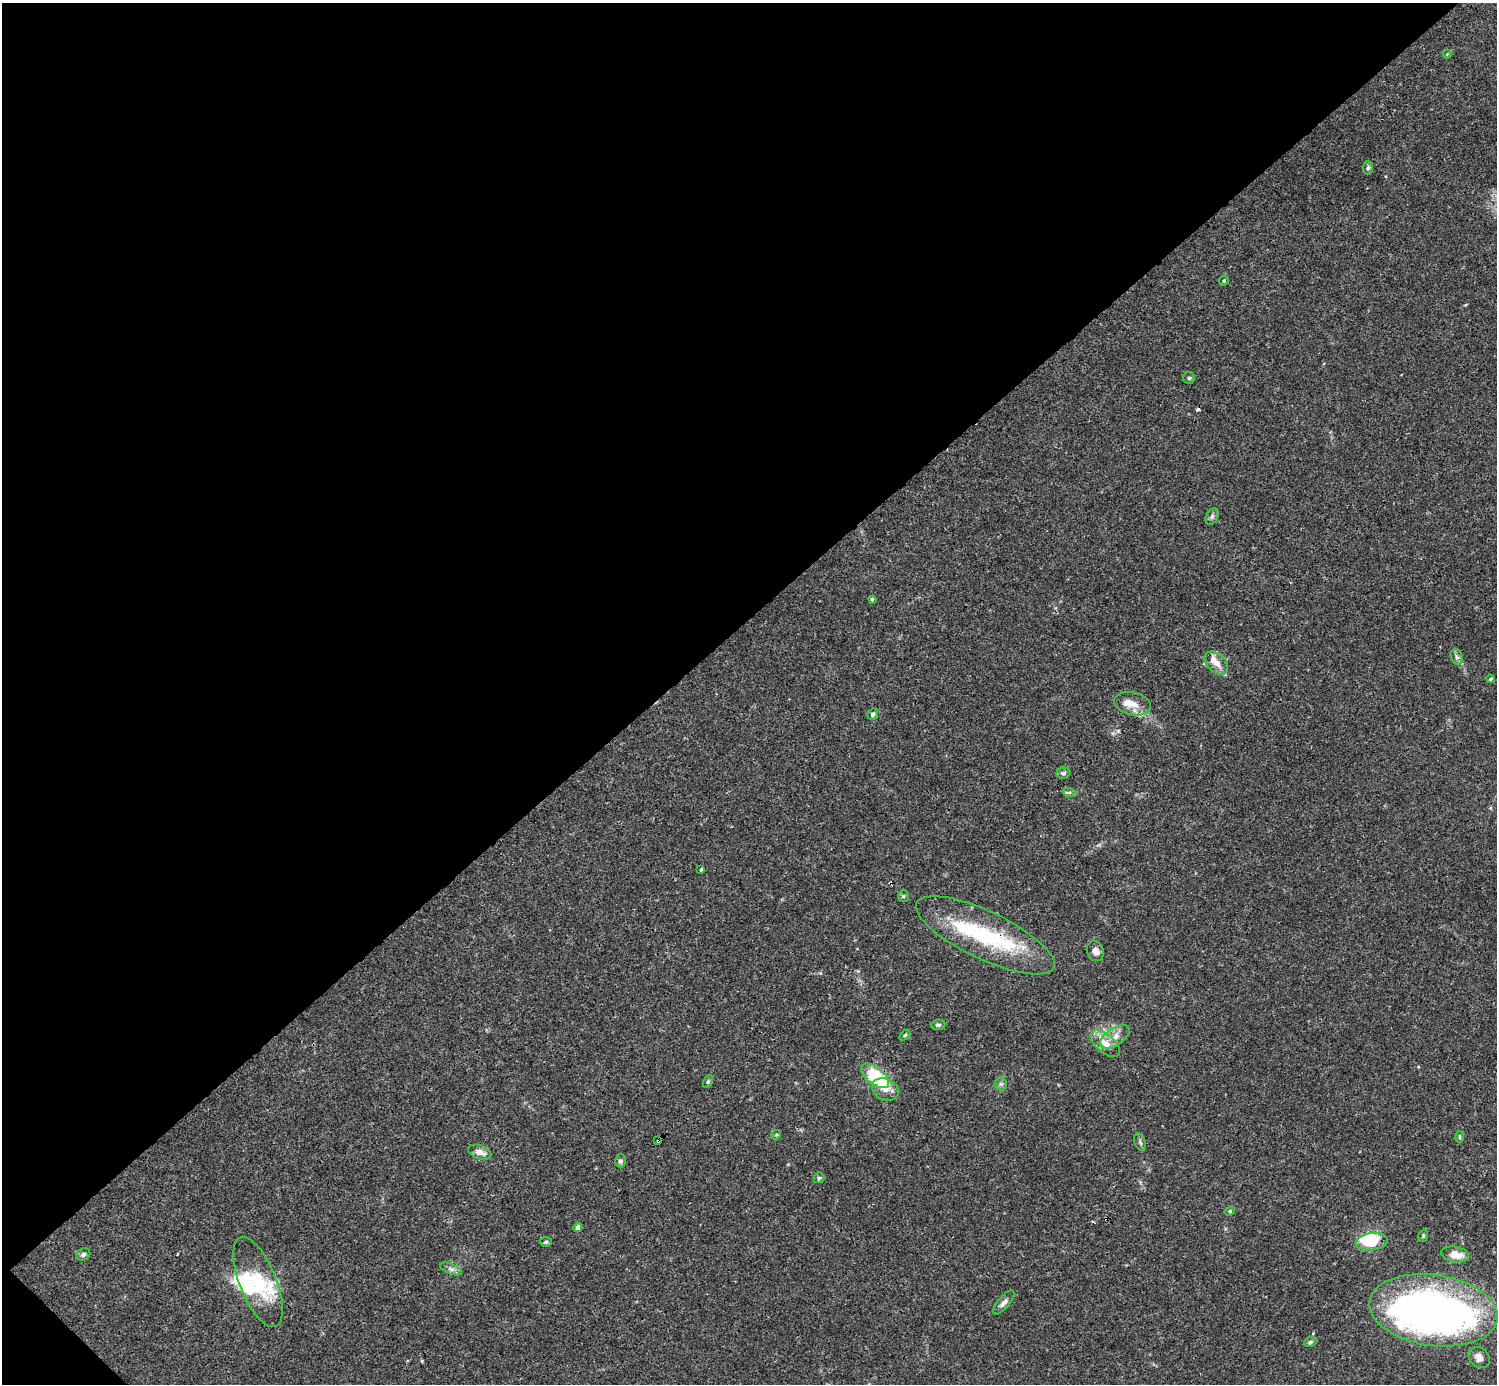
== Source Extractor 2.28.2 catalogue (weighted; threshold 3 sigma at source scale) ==
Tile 5 of 4 x 4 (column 1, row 2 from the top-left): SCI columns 1-1495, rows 2920-4301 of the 5982 x 5981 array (HDU 1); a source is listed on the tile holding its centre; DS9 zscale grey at full resolution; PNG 1499 x 1386 px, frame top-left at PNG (2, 3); each listed source drawn as its Kron ellipse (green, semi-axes under 4 px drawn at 4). Shown black and unused: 45% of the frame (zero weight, under 3 of 4 exposures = <1% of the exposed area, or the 3 px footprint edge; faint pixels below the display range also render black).
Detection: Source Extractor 2.28.2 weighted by HDU 2 'WHT'; one run over the whole footprint, this tile lists its part. Background 0.0165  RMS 0.0022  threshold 0.00975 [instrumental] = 3 sigma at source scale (4.5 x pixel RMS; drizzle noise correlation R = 1.50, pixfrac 1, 0.05/0.05 arcsec/px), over >= 5 px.
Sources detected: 58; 2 inside a brighter object's white glare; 4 cosmic-ray / hot-pixel residue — neither listed nor drawn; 7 inside a brighter listed object's ellipse — not listed separately; the other 45 listed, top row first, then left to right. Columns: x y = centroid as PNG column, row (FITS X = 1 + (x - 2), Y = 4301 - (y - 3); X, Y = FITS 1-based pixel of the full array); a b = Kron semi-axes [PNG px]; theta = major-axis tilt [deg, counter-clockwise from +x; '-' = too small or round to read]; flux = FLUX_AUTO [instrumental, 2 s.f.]
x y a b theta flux
1447 54 4 4 - 0.17
1368 168 6 5 - 0.41
1224 281 5 4 - 0.27
1189 378 6 5 - 0.37
1212 516 9 5 64 0.55
872 599 3 3 - 0.52
1457 657 8 5 -72 0.64
1216 663 14 9 -44 2
1490 679 4 3 - 0.27
1133 704 18 11 -12 2.5
873 714 6 5 - 0.64
1063 773 7 5 5 0.48
1070 792 7 4 -17 0.42
701 869 3 3 - 0.31
903 896 6 5 - 0.34
985 935 76 24 -25 22
1095 951 10 8 -74 1.3
938 1025 7 5 6 0.52
905 1035 6 4 45 0.3
1115 1037 17 8 33 2.1
1105 1043 17 9 -41 2.6
875 1076 16 8 -39 14
708 1081 7 4 64 0.34
1001 1084 6 6 - 0.51
885 1089 14 10 -26 2
776 1135 5 4 - 0.25
1459 1137 6 3 -89 0.24
658 1141 2 2 - 0.27
1140 1142 9 5 -68 0.53
480 1152 12 6 -19 1.6
620 1161 6 5 - 0.52
819 1178 6 5 - 0.32
1230 1211 5 4 - 0.25
578 1228 4 4 - 1.6
1423 1236 6 4 71 0.3
546 1242 6 5 - 0.36
1372 1242 16 8 6 8.6
83 1254 7 6 - 0.59
1455 1254 14 8 -10 2.7
451 1269 11 5 -23 0.72
258 1282 48 18 -68 9.9
1004 1302 15 5 51 0.96
1434 1310 65 35 -8 140
1310 1342 6 5 - 0.4
1479 1358 12 9 -42 1.5
Overlapping masked pixels (flux is a lower limit): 3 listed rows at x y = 1133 704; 985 935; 658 1141